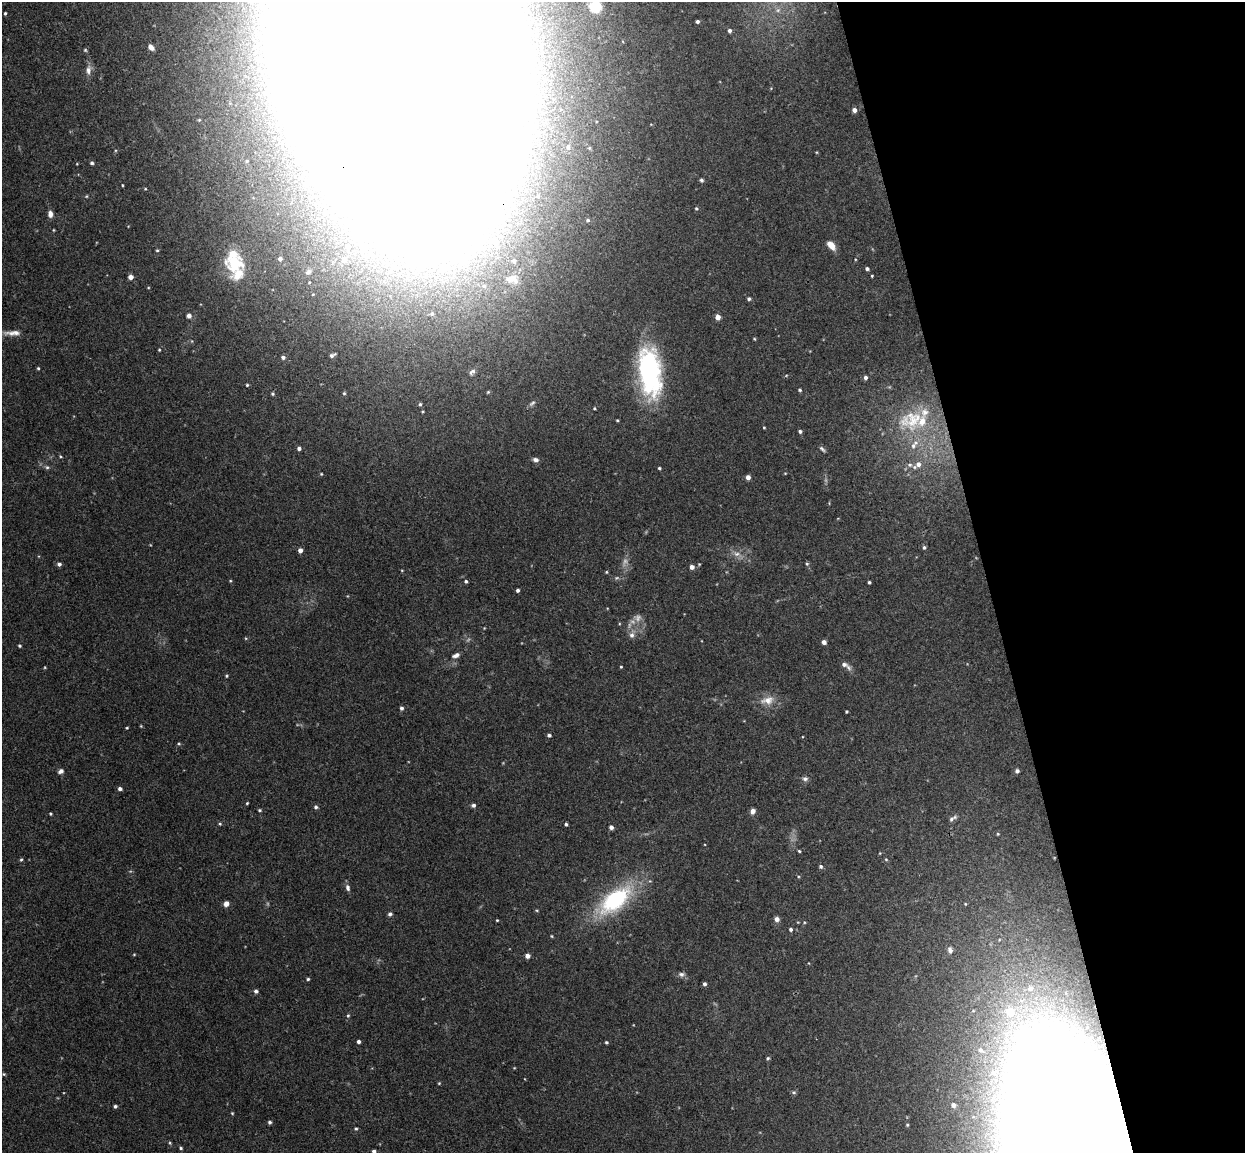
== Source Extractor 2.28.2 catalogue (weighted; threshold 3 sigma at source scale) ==
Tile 12 of 4 x 4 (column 4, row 3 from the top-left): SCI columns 3787-5029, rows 1305-2455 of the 5086 x 5029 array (HDU 1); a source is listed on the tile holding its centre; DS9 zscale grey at full resolution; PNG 1247 x 1155 px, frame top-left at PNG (2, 2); no overlay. Shown black and unused: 21% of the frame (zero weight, under 3 of 4 exposures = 5% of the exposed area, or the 3 px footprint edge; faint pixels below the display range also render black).
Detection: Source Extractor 2.28.2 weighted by HDU 2 'WHT'; one run over the whole footprint, this tile lists its part. Background 0.0427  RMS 0.0043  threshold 0.0192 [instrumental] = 3 sigma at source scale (4.5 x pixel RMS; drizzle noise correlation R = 1.50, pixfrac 1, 0.05/0.05 arcsec/px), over >= 5 px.
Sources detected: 161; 2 too faint to see at this stretch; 5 inside a brighter object's white glare — not listed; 7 inside a brighter listed object's ellipse — not listed separately; the other 147 listed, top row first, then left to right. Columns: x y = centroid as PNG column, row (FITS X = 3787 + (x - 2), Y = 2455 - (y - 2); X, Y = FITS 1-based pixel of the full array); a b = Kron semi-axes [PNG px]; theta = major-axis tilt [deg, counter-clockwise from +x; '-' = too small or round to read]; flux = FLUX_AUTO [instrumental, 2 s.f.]
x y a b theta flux
595 7 7 7 - 19
778 10 6 6 - 1.2
5 13 3 3 - 0.51
697 21 3 3 - 1
730 31 4 3 - 1.1
151 47 8 5 -47 1.9
85 50 5 4 - 0.53
400 61 154 89 -49 6600
88 70 14 7 90 2.5
854 110 4 4 - 2.1
199 120 4 3 - 0.42
568 147 5 4 - 0.7
247 161 5 4 - 0.57
92 163 4 4 - 0.87
701 180 5 4 - 0.75
122 185 3 3 - 0.36
696 208 5 4 - 0.52
50 214 8 5 -85 1.9
587 220 5 4 - 0.59
53 230 4 3 - 0.33
496 242 10 8 -58 4.4
831 245 9 6 -49 4.7
348 247 8 7 - 1.8
157 250 4 4 - 0.46
280 259 5 5 - 1.4
344 260 11 8 63 2.7
514 261 7 6 - 1.7
235 263 27 22 -3 17
867 269 4 3 - 1
308 272 10 7 36 1.9
872 276 3 2 - 0.39
130 277 4 4 - 3.7
512 279 23 14 -8 7.8
484 286 5 5 - 0.83
313 294 4 2 - 0.29
749 299 4 4 - 0.78
432 314 5 4 - 0.56
189 316 5 4 - 1.9
718 317 4 4 - 4.8
13 333 23 6 0 3.4
755 339 5 3 - 0.39
159 350 3 3 - 0.41
332 355 6 3 26 1
283 357 5 4 - 1.2
38 368 4 4 - 0.49
472 372 10 6 43 1.3
650 372 56 24 -82 62
865 378 4 4 - 1.3
247 385 4 4 - 0.44
800 390 4 3 - 0.58
344 393 4 4 - 0.46
272 394 4 4 - 0.61
532 403 10 5 40 1.1
420 404 5 4 - 0.59
594 408 4 3 - 0.43
913 419 46 31 23 32
617 420 3 2 - 0.42
764 427 3 3 - 0.36
800 431 4 4 - 0.88
299 448 4 4 - 1.2
822 449 8 4 -46 0.85
60 456 4 3 - 0.44
535 460 7 5 -14 1.3
918 464 8 7 - 2.5
910 465 8 7 - 1.4
47 467 6 5 - 0.79
659 468 3 3 - 0.54
321 474 4 4 - 0.38
748 477 5 4 - 1.9
924 547 5 4 - 0.79
300 550 4 4 - 1.9
737 554 9 6 -11 2
59 564 5 4 - 1.2
699 564 4 4 - 0.35
807 564 5 4 - 0.56
692 567 4 4 - 2
606 572 4 4 - 0.43
616 578 7 5 12 0.76
466 581 4 4 - 0.79
869 582 3 3 - 0.68
517 590 4 3 - 0.92
632 635 9 8 - 1.9
824 642 4 4 - 1.8
19 646 3 3 - 0.6
456 655 9 5 22 1.6
844 664 8 5 -10 1.4
621 667 3 3 - 0.37
226 676 4 4 - 0.44
767 700 20 11 10 5.2
401 708 4 4 - 0.97
846 711 3 3 - 0.45
141 726 4 4 - 0.37
127 728 3 3 - 0.38
549 735 4 3 - 0.98
179 744 5 3 - 0.47
61 771 7 5 29 1.4
1017 771 4 4 - 1.1
805 779 7 6 - 1.2
120 789 4 4 - 1.3
247 803 3 3 - 0.4
473 805 5 4 - 1.1
316 807 5 5 - 0.88
260 810 4 3 - 0.54
753 811 5 5 - 2.1
50 814 4 3 - 0.47
952 818 11 5 32 1.3
220 824 4 4 - 0.47
566 824 4 4 - 0.72
611 827 4 4 - 1.8
799 851 4 3 - 0.49
886 859 4 4 - 0.44
21 860 5 4 - 0.57
821 866 5 4 - 0.89
348 888 9 6 -81 1.3
615 900 45 22 39 41
226 904 5 5 - 2.7
390 914 5 5 - 1
777 919 5 5 - 2.3
497 920 3 3 - 0.37
791 929 4 4 - 0.94
552 936 4 3 - 0.34
950 950 9 6 -74 1.7
134 954 5 3 - 0.36
527 956 4 4 - 2.3
681 974 8 6 -2 1.3
308 979 4 4 - 0.57
704 984 4 4 - 1.1
1030 988 10 9 - 3.7
256 991 5 4 - 1.2
1010 1012 10 9 - 8.5
348 1016 5 4 - 0.53
358 1041 4 3 - 1.1
606 1042 3 3 - 0.58
980 1050 6 5 - 1.1
768 1058 5 4 - 0.58
993 1073 11 8 -43 3.3
4 1074 4 4 - 0.46
439 1083 4 4 - 0.4
793 1092 6 5 - 0.74
953 1105 5 5 - 1.9
115 1106 4 4 - 0.82
232 1113 4 3 - 0.38
270 1122 4 4 - 0.8
907 1125 4 3 - 0.46
356 1129 4 4 - 0.5
181 1148 4 4 - 0.55
374 1151 4 3 - 1.2
Overlapping masked pixels (flux is a lower limit): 1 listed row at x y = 400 61
Isophote crosses this tile's border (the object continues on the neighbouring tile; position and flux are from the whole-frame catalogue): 3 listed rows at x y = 595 7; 400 61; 374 1151